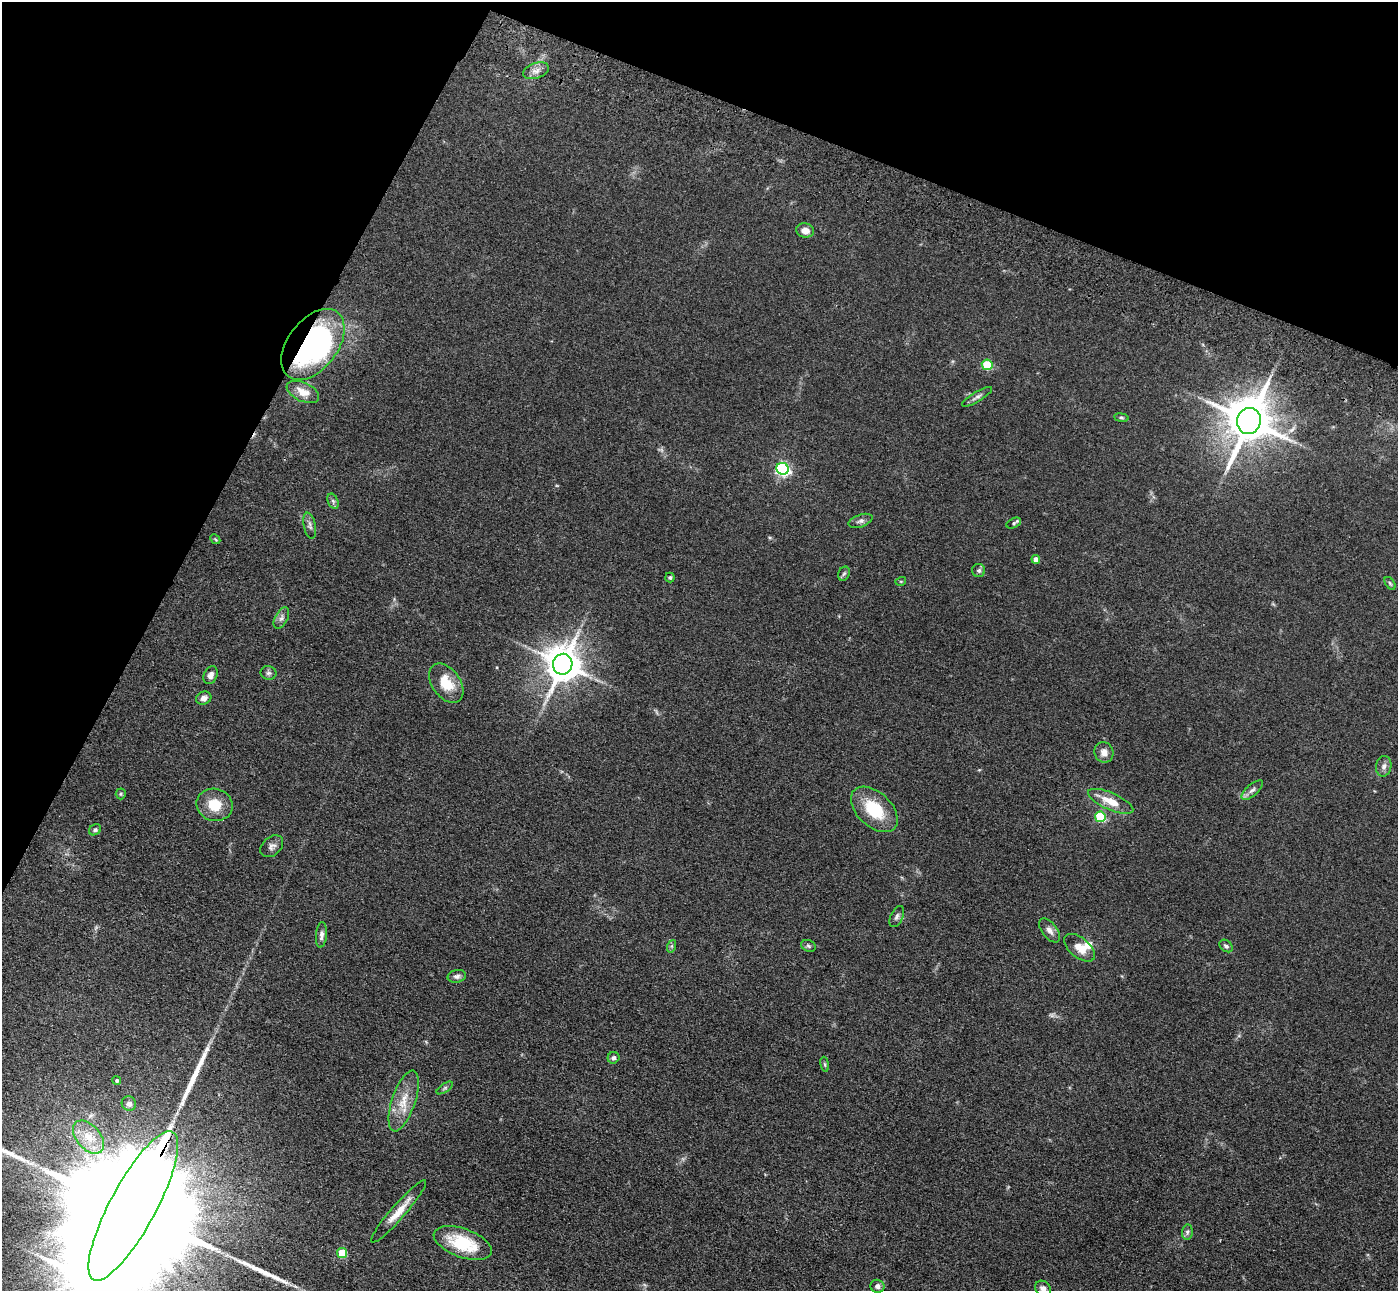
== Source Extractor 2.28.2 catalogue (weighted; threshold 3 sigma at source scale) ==
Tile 2 of 4 x 4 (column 2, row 1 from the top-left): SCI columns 1457-2852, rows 4121-5409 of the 5703 x 5795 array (HDU 1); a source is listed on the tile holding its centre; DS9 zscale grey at full resolution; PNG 1400 x 1293 px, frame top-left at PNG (2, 2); each listed source drawn as its Kron ellipse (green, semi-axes under 4 px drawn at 4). Shown black and unused: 21% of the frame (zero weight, under 3 of 4 exposures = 6% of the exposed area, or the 3 px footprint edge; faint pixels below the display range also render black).
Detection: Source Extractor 2.28.2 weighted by HDU 2 'WHT'; one run over the whole footprint, this tile lists its part. Background 0.0663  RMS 0.006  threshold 0.0268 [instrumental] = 3 sigma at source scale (4.5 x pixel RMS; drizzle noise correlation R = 1.50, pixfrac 1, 0.05/0.05 arcsec/px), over >= 5 px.
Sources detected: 64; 1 too faint to see at this stretch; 1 inside a brighter object's white glare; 3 long thin detections or spike segments (spike, bleed or trail) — neither listed nor drawn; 1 inside a brighter listed object's ellipse — not listed separately; the other 58 listed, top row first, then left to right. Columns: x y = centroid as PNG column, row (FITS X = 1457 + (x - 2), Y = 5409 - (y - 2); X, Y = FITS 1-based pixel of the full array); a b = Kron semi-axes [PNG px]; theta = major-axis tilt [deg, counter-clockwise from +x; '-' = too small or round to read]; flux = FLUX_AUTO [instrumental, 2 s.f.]
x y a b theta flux
536 71 13 7 18 3.6
805 230 9 7 -12 4.6
313 344 40 25 52 150
987 365 5 5 - 28
303 392 17 9 -25 6.6
977 397 17 5 30 2.1
1121 418 7 4 -8 0.95
1249 421 13 12 - 2700
783 469 6 6 - 120
333 501 8 5 -65 1.4
861 521 12 6 19 2
1014 523 8 4 25 1.1
310 526 13 6 -78 2.1
215 539 5 4 - 0.65
1036 559 4 4 - 3.8
979 570 6 6 - 1.5
844 574 7 5 66 1.2
670 577 5 4 - 0.92
901 581 5 3 - 0.59
1390 583 7 4 -54 0.94
281 618 11 6 62 2.2
563 664 10 9 - 1500
268 673 8 7 - 1.5
211 675 9 6 66 2.9
446 683 22 14 -54 14
204 698 8 6 21 2.8
1104 752 10 9 - 3.6
1384 766 10 7 81 2.5
1252 790 13 5 41 2.4
121 794 5 5 - 0.85
1111 801 24 8 -24 10
215 805 18 16 -13 13
874 809 28 17 -43 26
1100 817 5 5 - 33
95 830 6 5 - 1.1
272 846 13 9 41 2.8
897 917 11 6 65 1.8
1049 930 14 7 -53 3.1
321 935 12 5 85 2.4
672 946 6 4 71 0.97
808 946 7 5 -22 1.2
1226 946 7 5 -42 1.4
1080 948 18 10 -39 7.2
457 976 9 6 11 2.1
613 1058 6 5 - 1.6
825 1064 7 4 -81 0.82
117 1080 4 4 - 0.93
445 1088 9 4 34 1
404 1101 32 11 71 12
129 1104 7 7 - 2.4
89 1137 19 12 -49 11
133 1206 84 23 62 71000
399 1211 41 7 49 9.4
1187 1232 7 5 82 1.4
463 1243 30 14 -20 28
342 1253 5 5 - 24
877 1286 7 6 - 2.2
1043 1288 8 7 - 2.8
Overlapping masked pixels (flux is a lower limit): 2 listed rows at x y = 313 344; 133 1206
Isophote crosses this tile's border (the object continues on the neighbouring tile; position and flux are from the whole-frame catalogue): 2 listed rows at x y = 133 1206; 1043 1288